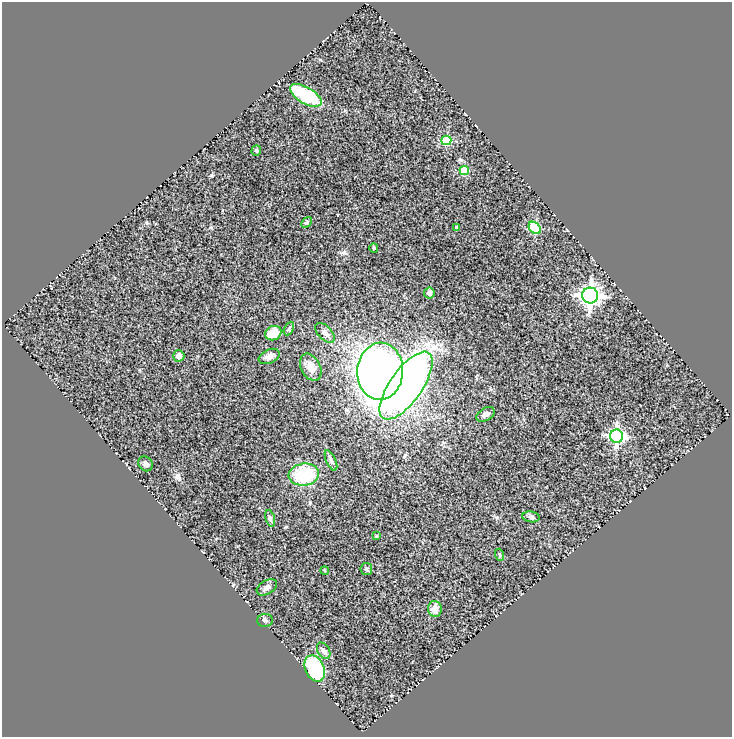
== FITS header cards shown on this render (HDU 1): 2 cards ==
NAXIS1  =                  730
NAXIS2  =                  735

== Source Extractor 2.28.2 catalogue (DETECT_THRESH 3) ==
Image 730 x 735 px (HDU 1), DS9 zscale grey, 1 PNG px = 1 image px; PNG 734 x 739 px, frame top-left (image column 1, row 735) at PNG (2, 2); each listed source drawn as its Kron ellipse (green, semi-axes under 4 px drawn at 4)
Background 0.661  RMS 0.17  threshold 0.511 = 3 sigma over >= 5 px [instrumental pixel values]
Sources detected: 34; all 34 listed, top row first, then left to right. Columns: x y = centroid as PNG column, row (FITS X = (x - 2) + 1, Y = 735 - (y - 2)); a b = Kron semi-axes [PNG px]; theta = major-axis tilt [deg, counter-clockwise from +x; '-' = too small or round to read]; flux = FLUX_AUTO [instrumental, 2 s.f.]
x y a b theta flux
306 95 17 8 -30 640
446 140 5 5 - 620
256 150 5 4 - 19
464 170 4 4 - 330
306 222 6 4 47 15
456 227 3 3 - 15
535 228 7 5 -46 910
374 248 4 4 - 12
429 293 5 5 - 40
590 296 8 8 - 6300
289 328 7 4 63 21
273 333 8 7 - 210
325 333 12 6 -46 56
179 356 6 5 - 56
269 356 11 7 24 63
311 367 14 9 -63 110
380 371 29 23 87 8400
406 386 40 16 55 9000
486 414 10 6 31 51
616 436 7 6 - 2700
331 460 11 5 -66 35
145 464 8 6 -51 41
304 475 15 11 7 620
531 517 8 5 -8 31
270 518 9 4 -74 24
376 536 4 3 - 11
500 555 6 4 -72 14
366 569 6 5 - 18
325 571 4 2 - 9.8
267 587 11 6 30 49
435 609 8 7 - 100
265 620 8 6 2 28
324 651 9 6 -58 36
315 668 14 9 -64 890